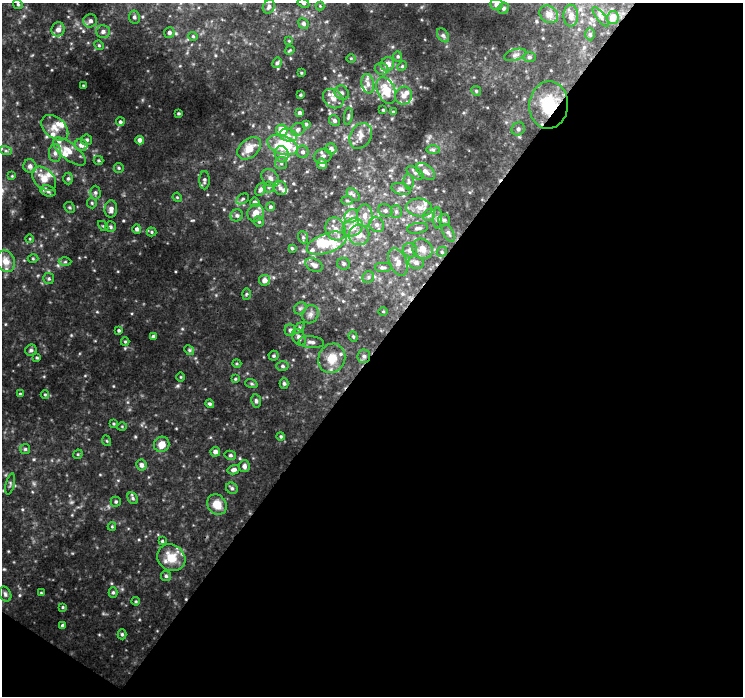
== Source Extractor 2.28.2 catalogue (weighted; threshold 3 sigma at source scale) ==
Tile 4 of 2 x 2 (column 2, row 2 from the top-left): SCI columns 742-1482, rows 52-745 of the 1483 x 1494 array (HDU 1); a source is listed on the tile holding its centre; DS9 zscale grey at full resolution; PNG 745 x 698 px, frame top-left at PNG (2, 3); each listed source drawn as its Kron ellipse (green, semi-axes under 4 px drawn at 4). Shown black and unused: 51% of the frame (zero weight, under 3 of 4 exposures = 1% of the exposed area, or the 3 px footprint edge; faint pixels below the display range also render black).
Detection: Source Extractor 2.28.2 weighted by HDU 2 'WHT'; one run over the whole footprint, this tile lists its part. Background 0.0206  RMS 0.0061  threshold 0.0276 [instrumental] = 3 sigma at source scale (4.5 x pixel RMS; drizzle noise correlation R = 1.50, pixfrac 1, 0.0396/0.0396 arcsec/px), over >= 5 px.
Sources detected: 213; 1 cosmic-ray / hot-pixel residue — neither listed nor drawn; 22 inside a brighter listed object's ellipse — not listed separately; the other 190 listed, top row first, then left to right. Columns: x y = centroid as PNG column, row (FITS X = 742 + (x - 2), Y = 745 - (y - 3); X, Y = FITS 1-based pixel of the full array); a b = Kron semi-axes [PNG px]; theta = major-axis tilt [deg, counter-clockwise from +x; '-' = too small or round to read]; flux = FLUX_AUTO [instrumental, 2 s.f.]
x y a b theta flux
303 3 6 4 -27 0.76
18 4 5 4 - 0.9
496 4 6 6 - 2.7
320 6 4 4 - 0.52
269 7 7 5 63 1.6
504 8 6 5 - 0.98
549 14 10 8 -37 2.7
571 16 11 7 89 2.7
134 17 6 5 - 1.4
601 17 12 4 -50 1.5
613 17 6 6 - 6.4
90 21 7 6 - 2.3
303 24 5 5 - 1.4
58 29 7 6 - 3.5
103 32 7 6 - 2.2
169 33 5 5 - 1.6
590 34 6 5 - 1
443 35 8 5 -54 1.3
193 36 4 4 - 0.68
289 41 4 4 - 0.49
99 45 5 4 - 0.8
290 50 5 3 - 0.59
515 55 11 5 17 2
398 56 5 4 - 0.89
529 57 6 5 - 1.3
351 58 4 3 - 0.49
277 63 5 4 - 1.1
387 64 7 6 - 4.3
402 66 5 4 - 0.75
382 69 7 5 -15 1.6
301 73 3 2 - 0.47
368 84 10 6 -80 2.7
83 85 4 2 - 0.51
386 90 14 9 -67 11
476 91 5 4 - 0.79
342 93 7 6 - 1.8
300 95 3 2 - 0.61
404 96 9 8 - 3.9
333 99 11 8 -40 3.9
549 105 24 19 85 29
383 110 3 3 - 0.66
393 112 4 3 - 0.61
178 113 3 3 - 0.76
300 113 4 3 - 1.6
348 116 9 4 80 1.1
334 121 5 5 - 1.5
120 122 4 4 - 1.1
306 124 3 3 - 0.92
55 128 15 10 -40 6
298 129 7 6 - 1.7
518 129 7 6 - 1.9
282 131 6 5 - 10
288 135 9 6 -18 3
361 136 14 10 59 4.8
87 140 5 5 - 1.2
140 140 4 4 - 2.9
81 145 6 6 - 3.6
282 145 16 9 -19 26
249 148 13 9 41 8
331 149 5 5 - 2.3
433 150 7 4 -1 1.1
6 151 6 4 -18 1
69 151 20 8 -39 6.5
303 152 6 6 - 1.8
55 153 9 6 89 2.3
282 154 8 7 - 2.9
323 156 9 7 21 2.1
99 160 5 3 - 0.73
281 163 6 6 - 1.4
322 164 5 5 - 3
30 166 7 6 - 2.4
119 168 5 4 - 0.79
425 171 11 6 -37 3.3
415 173 9 5 -32 1.7
12 176 4 4 - 0.53
68 178 6 4 89 1
270 178 10 7 -48 2.9
44 179 14 9 -47 6.6
204 180 9 5 90 1.4
409 182 8 5 -84 1.4
269 187 5 5 - 1.1
280 188 7 6 - 2.3
260 189 7 4 66 1.8
401 189 9 5 -15 1.9
48 191 8 5 -19 1.5
95 193 7 5 -89 1.3
353 195 8 4 -44 1.4
177 197 5 3 - 0.57
243 199 7 4 29 1.1
347 201 6 4 -2 0.83
255 202 5 4 - 2
92 203 5 5 - 0.9
70 207 6 5 - 0.9
270 207 4 4 - 1.2
419 208 13 9 -6 4.6
111 209 8 6 84 2.7
385 210 7 6 - 1.8
396 212 6 5 - 1.4
256 213 9 8 - 5.2
237 215 6 6 - 1.4
429 215 6 5 - 1.4
351 216 7 6 - 2.4
365 216 11 8 88 4.8
437 218 10 4 89 1.4
444 220 6 6 - 1.1
259 221 5 5 - 1
377 225 8 7 - 2.5
103 226 6 4 -44 0.66
110 227 5 5 - 1.2
353 227 10 8 31 7.6
418 228 10 5 8 1.7
137 229 5 4 - 1.6
335 229 12 9 -67 5.1
152 232 5 4 - 0.82
448 233 10 5 -60 1.5
359 235 10 10 - 5.8
303 237 6 5 - 0.96
30 239 4 3 - 0.44
327 243 21 9 20 13
292 248 3 3 - 0.82
422 249 11 9 -43 4.8
410 250 7 7 - 2.5
442 252 5 5 - 0.91
33 259 5 3 - 0.62
6 261 11 9 -67 5.7
65 262 6 4 1 0.99
398 262 15 8 -67 4.5
416 262 8 6 -17 2.2
343 264 6 6 - 1
314 265 9 6 -29 2.9
383 267 9 5 0 1.6
368 277 6 5 - 1.2
49 279 5 5 - 1.1
264 280 5 5 - 4.1
246 294 6 4 88 0.82
300 308 7 5 42 1.3
383 311 4 3 - 0.46
310 314 9 7 61 2.6
299 328 6 4 46 1
119 330 4 4 - 0.91
290 330 6 5 - 2
153 337 4 3 - 1.5
299 337 9 6 -57 2.4
353 337 5 4 - 0.81
125 342 4 4 - 0.66
311 342 13 6 -5 2.5
31 350 6 5 - 1.4
189 350 5 4 - 0.87
274 356 5 5 - 1
364 356 7 6 - 1.9
37 358 4 3 - 0.71
332 358 15 13 64 11
237 364 4 3 - 0.64
282 366 6 5 - 1.2
181 377 5 3 - 0.55
235 379 4 4 - 0.65
284 383 5 4 - 0.98
251 384 6 4 -19 0.84
20 394 4 4 - 0.68
45 395 4 4 - 0.62
256 401 7 5 -80 1.3
210 404 4 4 - 1.1
114 424 4 3 - 0.63
122 426 5 3 - 0.53
281 436 4 4 - 0.82
107 441 5 3 - 0.58
162 444 8 7 - 5.7
25 449 5 5 - 1
215 452 5 4 - 2.6
78 454 5 4 - 0.72
230 455 6 4 -13 1.1
141 465 5 5 - 2.1
244 466 6 5 - 2.2
234 470 6 4 15 2
10 484 11 4 77 1.3
232 488 6 5 - 1.3
133 498 6 4 -61 1.1
116 502 5 5 - 1
217 504 11 9 -55 7.8
112 527 4 4 - 0.6
162 541 3 3 - 0.76
171 558 14 13 - 11
166 576 5 5 - 1.1
113 592 5 4 - 1
41 593 3 3 - 0.47
5 594 8 5 -64 1.4
136 601 4 3 - 0.69
63 607 4 3 - 0.67
63 626 3 3 - 1.4
122 634 5 4 - 1
Overlapping masked pixels (flux is a lower limit): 2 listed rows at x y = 549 105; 364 356
Isophote crosses this tile's border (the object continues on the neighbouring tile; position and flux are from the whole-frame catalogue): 2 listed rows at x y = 303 3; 496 4